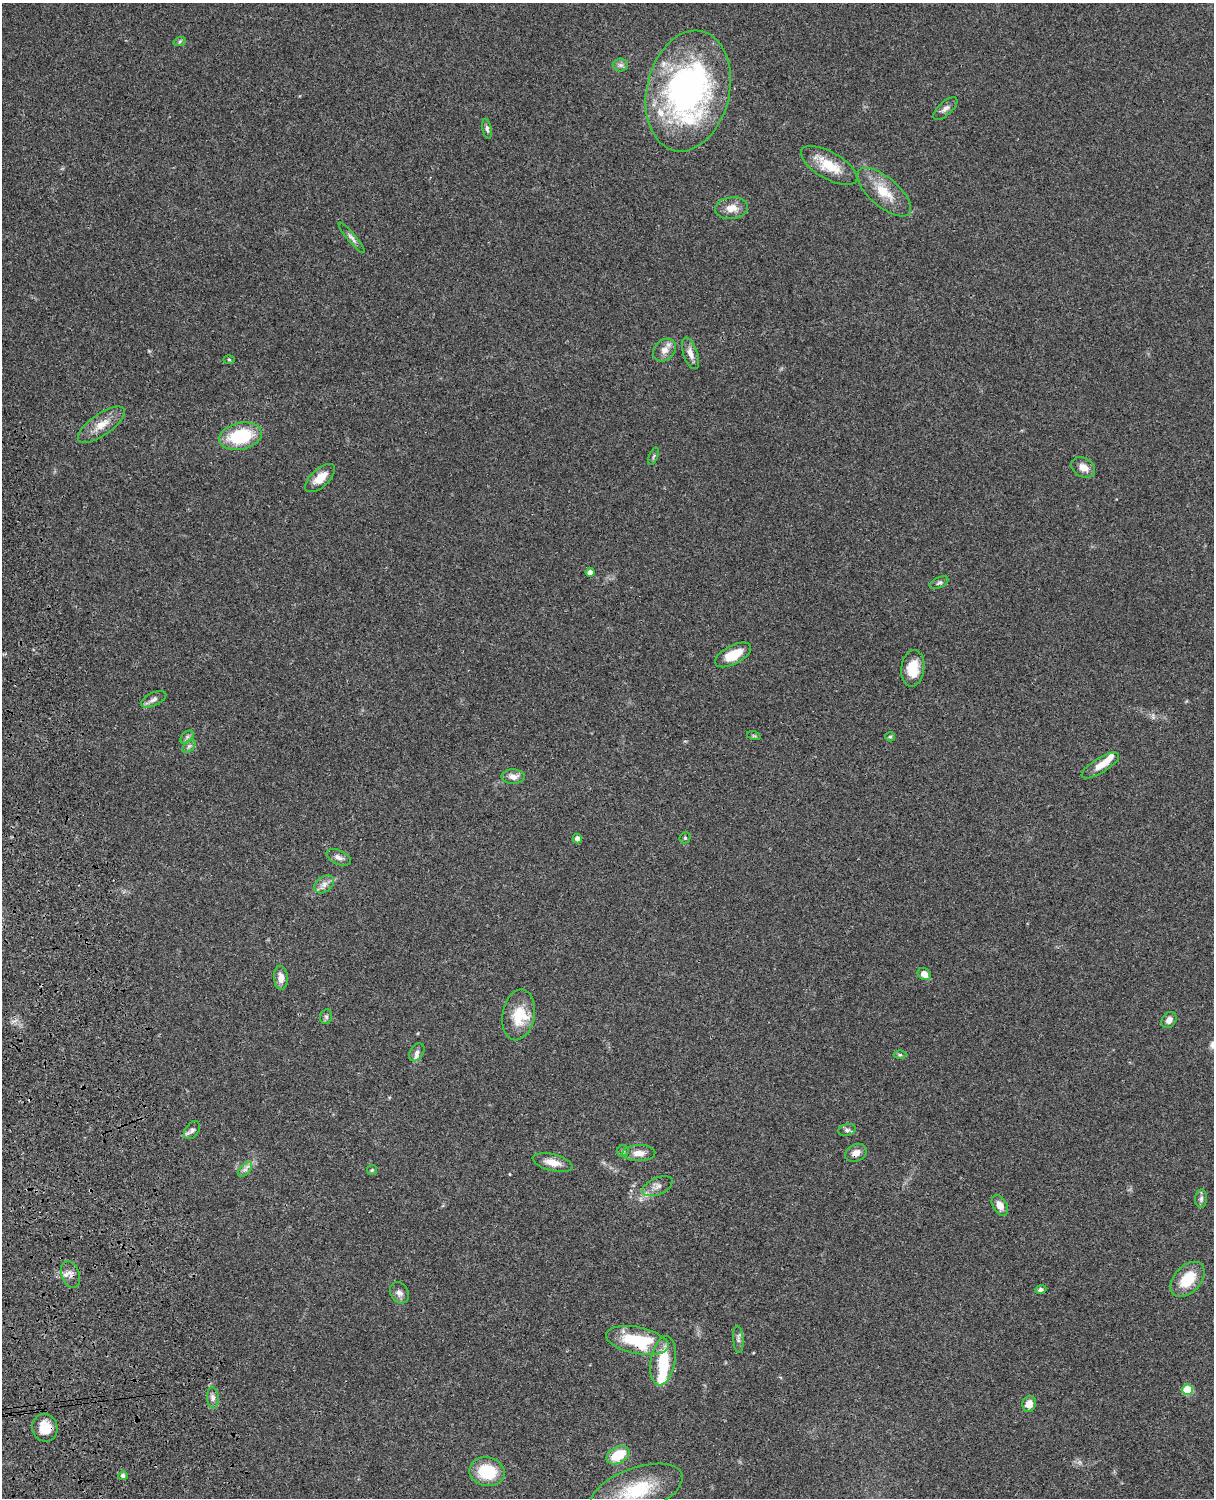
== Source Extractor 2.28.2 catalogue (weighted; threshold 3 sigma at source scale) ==
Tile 7 of 4 x 3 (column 3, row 2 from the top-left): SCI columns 2545-3756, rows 1773-3268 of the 5088 x 4927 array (HDU 1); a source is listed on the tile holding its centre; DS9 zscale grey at full resolution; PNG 1216 x 1500 px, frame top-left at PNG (2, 3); each listed source drawn as its Kron ellipse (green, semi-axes under 4 px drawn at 4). Shown black and unused: <1% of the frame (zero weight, under 3 of 4 exposures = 6% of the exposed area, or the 3 px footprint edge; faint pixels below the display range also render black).
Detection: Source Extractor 2.28.2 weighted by HDU 2 'WHT'; one run over the whole footprint, this tile lists its part. Background 0.096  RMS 0.0063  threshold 0.0284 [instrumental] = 3 sigma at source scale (4.5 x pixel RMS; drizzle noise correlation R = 1.50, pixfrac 1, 0.05/0.05 arcsec/px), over >= 5 px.
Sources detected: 71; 2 inside a brighter object's white glare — neither listed nor drawn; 4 inside a brighter listed object's ellipse — not listed separately; the other 65 listed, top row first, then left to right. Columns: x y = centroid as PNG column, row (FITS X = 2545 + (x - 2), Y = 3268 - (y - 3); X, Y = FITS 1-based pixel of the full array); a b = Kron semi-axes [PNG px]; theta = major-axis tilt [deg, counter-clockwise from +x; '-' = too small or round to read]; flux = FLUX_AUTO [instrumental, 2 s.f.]
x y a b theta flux
180 41 6 4 19 0.84
620 65 8 6 0 1.9
688 91 61 41 77 190
945 109 15 6 42 3
487 129 10 4 -79 1.6
829 165 31 13 -30 16
884 192 33 14 -40 16
732 208 16 11 7 6.8
352 238 19 4 -50 2.5
664 350 13 10 44 4.9
690 353 16 7 -71 4.6
229 360 5 3 - 0.69
101 425 27 10 35 9.8
240 436 21 13 13 36
653 456 9 3 68 0.93
1083 467 13 9 -30 5.5
320 478 18 9 42 8.4
590 572 4 4 - 2.7
939 583 10 5 26 1.4
733 655 20 9 27 13
913 668 18 11 83 13
154 699 13 6 24 2.7
754 736 7 4 -18 0.84
187 737 8 5 45 1.5
890 737 5 4 - 0.8
189 746 8 5 45 1.6
1100 765 21 7 31 7.7
513 777 12 7 -1 4.2
685 838 6 5 - 0.85
577 839 5 4 - 3.4
339 857 13 7 -24 3
324 884 11 7 37 3.5
924 974 7 5 -35 4.7
281 978 12 7 -86 4.9
519 1015 25 16 79 18
326 1017 7 6 - 1.4
1169 1020 8 7 - 3.7
417 1052 10 6 56 2.2
900 1055 6 4 0 1
192 1130 10 6 52 2.2
847 1130 9 5 14 1.7
623 1151 6 5 - 1.1
639 1153 16 8 2 5.6
856 1153 11 8 23 4.4
552 1163 20 8 -14 7.2
245 1170 9 5 46 1.9
372 1170 5 4 - 0.83
658 1186 16 8 24 4.3
1201 1199 9 6 88 2
1000 1205 11 7 -61 4.7
71 1274 14 9 -70 4
1188 1279 20 13 46 18
1041 1290 6 4 22 1.4
399 1293 11 8 -58 3.2
738 1339 14 5 -87 2.1
637 1340 32 13 -11 38
663 1361 25 12 80 23
1188 1390 5 5 - 25
213 1398 11 6 -84 2.4
1029 1404 8 7 - 5.9
45 1428 14 12 -78 10
618 1455 12 8 29 18
487 1472 18 14 -10 26
123 1476 5 4 - 1.8
637 1490 48 22 20 36
Overlapping masked pixels (flux is a lower limit): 3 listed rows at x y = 856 1153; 637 1340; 45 1428
Isophote crosses this tile's border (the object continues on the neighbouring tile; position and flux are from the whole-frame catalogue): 1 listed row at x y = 637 1490